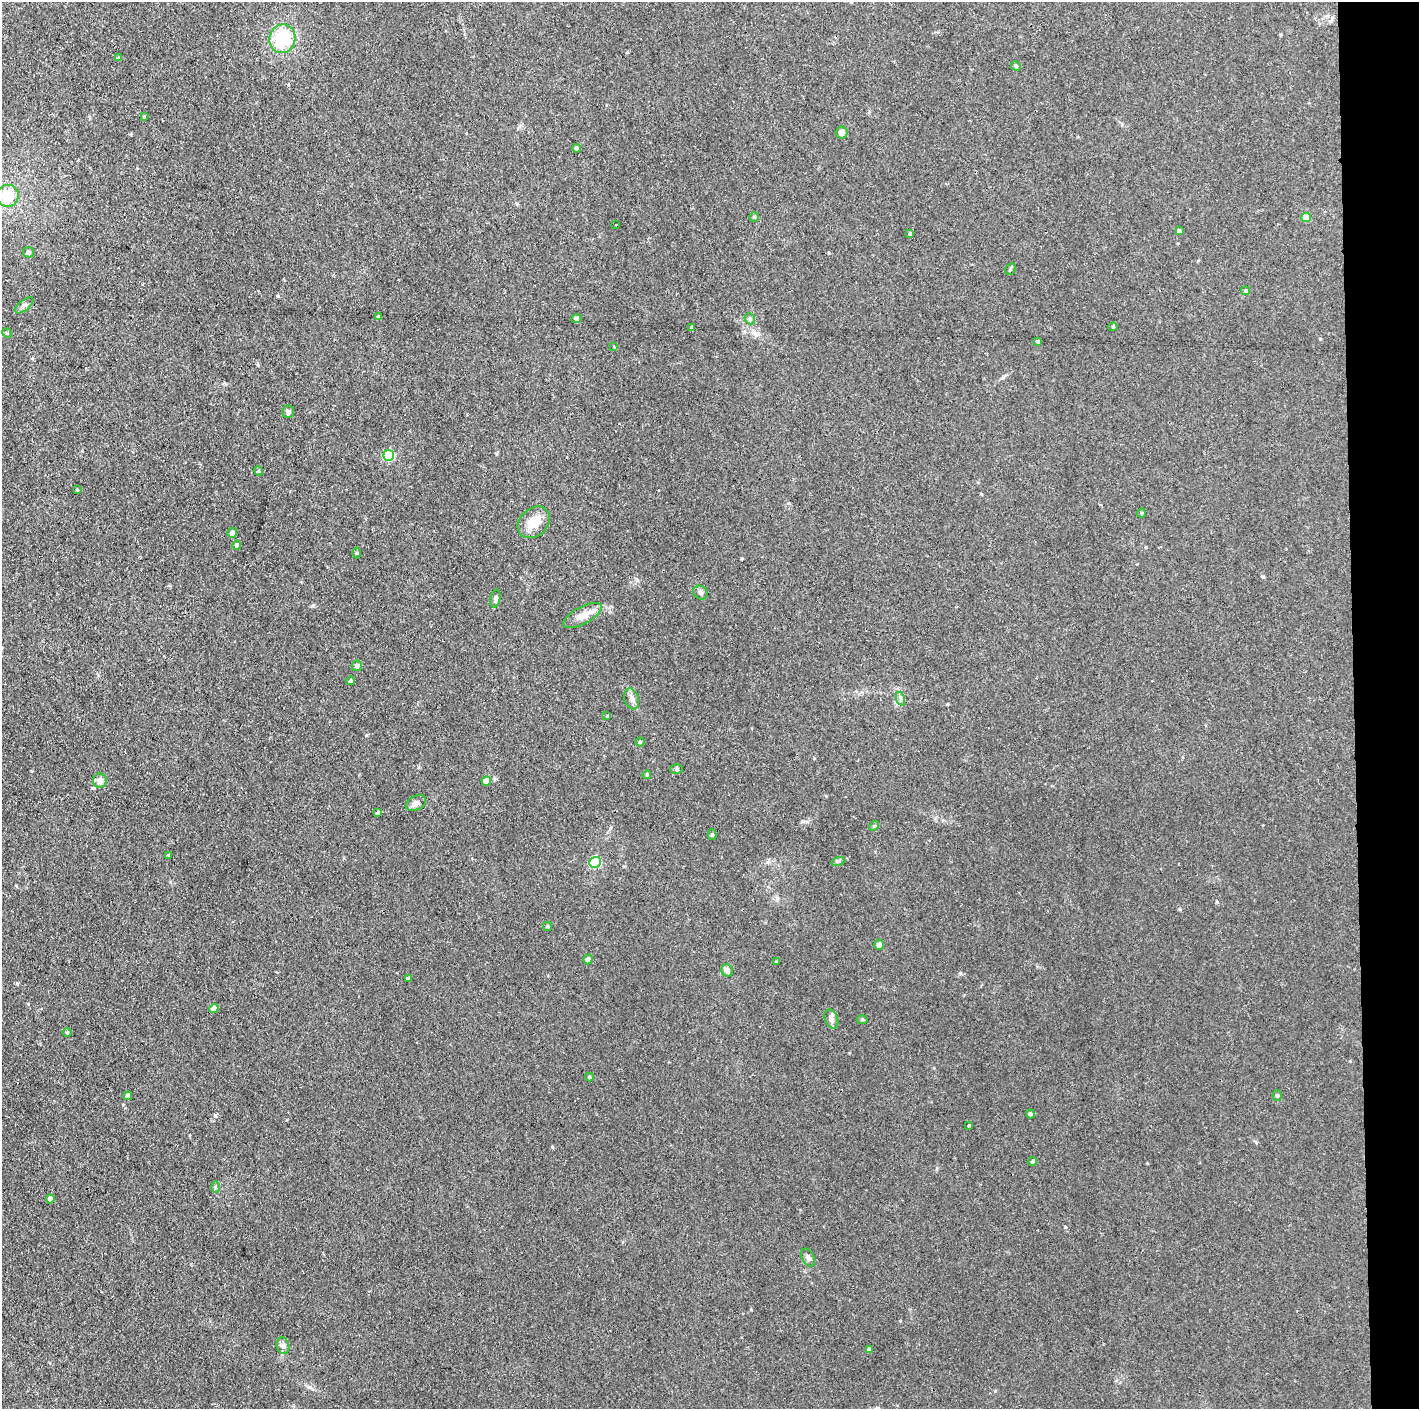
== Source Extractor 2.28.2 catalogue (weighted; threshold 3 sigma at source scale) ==
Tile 6 of 3 x 3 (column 3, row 2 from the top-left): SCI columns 2834-4250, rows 1407-2813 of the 4250 x 4220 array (HDU 1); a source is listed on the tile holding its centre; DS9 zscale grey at full resolution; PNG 1421 x 1411 px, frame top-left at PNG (2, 2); each listed source drawn as its Kron ellipse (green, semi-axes under 4 px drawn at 4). Shown black and unused: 5% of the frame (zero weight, under 2 of 3 exposures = <1% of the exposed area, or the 3 px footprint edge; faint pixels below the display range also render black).
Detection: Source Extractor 2.28.2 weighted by HDU 2 'WHT'; one run over the whole footprint, this tile lists its part. Background 0.0464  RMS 0.0053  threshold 0.0237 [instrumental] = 3 sigma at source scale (4.5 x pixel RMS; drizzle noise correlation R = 1.50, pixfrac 1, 0.05/0.05 arcsec/px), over >= 5 px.
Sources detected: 76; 1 cosmic-ray / hot-pixel residue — neither listed nor drawn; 1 inside a brighter listed object's ellipse — not listed separately; the other 74 listed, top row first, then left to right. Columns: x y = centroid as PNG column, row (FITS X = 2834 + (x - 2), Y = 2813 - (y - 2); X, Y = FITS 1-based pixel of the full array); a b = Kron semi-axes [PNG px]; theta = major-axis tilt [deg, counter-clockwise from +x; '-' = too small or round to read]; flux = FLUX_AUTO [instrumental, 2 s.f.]
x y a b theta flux
282 39 14 13 - 26
119 58 4 3 - 0.92
1016 66 5 4 - 0.59
144 116 3 3 - 0.88
842 133 6 6 - 3
576 148 4 4 - 1.1
8 196 11 11 - 12
754 217 4 4 - 0.74
1306 217 5 4 - 11
616 225 3 2 - 0.65
1179 231 4 4 - 1.7
910 234 4 4 - 0.88
28 252 5 5 - 1.2
1010 269 6 4 59 0.75
1246 291 4 4 - 0.87
24 305 11 5 37 1.5
378 317 4 4 - 0.53
576 319 5 4 - 1.7
750 319 6 4 -49 0.85
1113 327 4 4 - 0.54
692 328 4 3 - 2.1
7 333 5 4 - 0.57
1038 341 3 3 - 0.83
614 347 3 3 - 0.56
288 412 6 6 - 1.4
389 455 5 5 - 37
259 471 4 4 - 0.58
77 490 3 2 - 0.48
1141 513 4 4 - 0.62
534 522 18 14 43 8.8
232 533 5 4 - 1.8
237 545 4 4 - 1.3
357 553 5 3 - 0.53
700 593 8 6 -31 1.5
495 599 9 5 79 1.2
582 616 21 8 28 6.4
357 666 5 5 - 1.7
350 681 4 4 - 1
632 699 11 7 -71 2.3
901 699 7 4 -71 1.1
607 716 3 3 - 0.38
640 742 4 4 - 0.71
676 769 6 5 - 1
647 775 4 4 - 0.57
100 781 7 7 - 3.2
486 781 5 4 - 5.2
416 803 11 7 24 2.5
378 813 4 4 - 0.98
874 826 5 4 - 0.62
712 835 5 4 - 0.89
169 855 3 3 - 0.49
838 861 6 4 17 0.84
595 862 6 5 - 45
548 926 4 3 - 0.61
879 945 5 4 - 2.3
588 959 5 4 - 2.5
776 961 3 2 - 0.32
727 970 6 5 - 2.8
408 978 3 3 - 0.94
214 1009 4 4 - 3.7
831 1019 10 6 -66 2.1
862 1019 5 3 - 0.6
67 1033 5 3 - 0.48
589 1077 4 3 - 0.68
128 1096 4 4 - 2.6
1277 1096 5 4 - 0.85
1030 1114 4 4 - 1.4
969 1125 3 3 - 0.55
1033 1161 4 4 - 0.82
215 1187 6 4 90 0.65
50 1199 4 4 - 3.5
808 1257 10 6 -61 1.7
283 1346 8 6 -73 1.6
869 1350 4 4 - 2.5
Unlisted compact peaks at least as high as the median listed source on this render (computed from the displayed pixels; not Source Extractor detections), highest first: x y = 215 1116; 278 296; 366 735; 552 1147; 1217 902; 610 828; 17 983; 1065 1227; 1180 909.